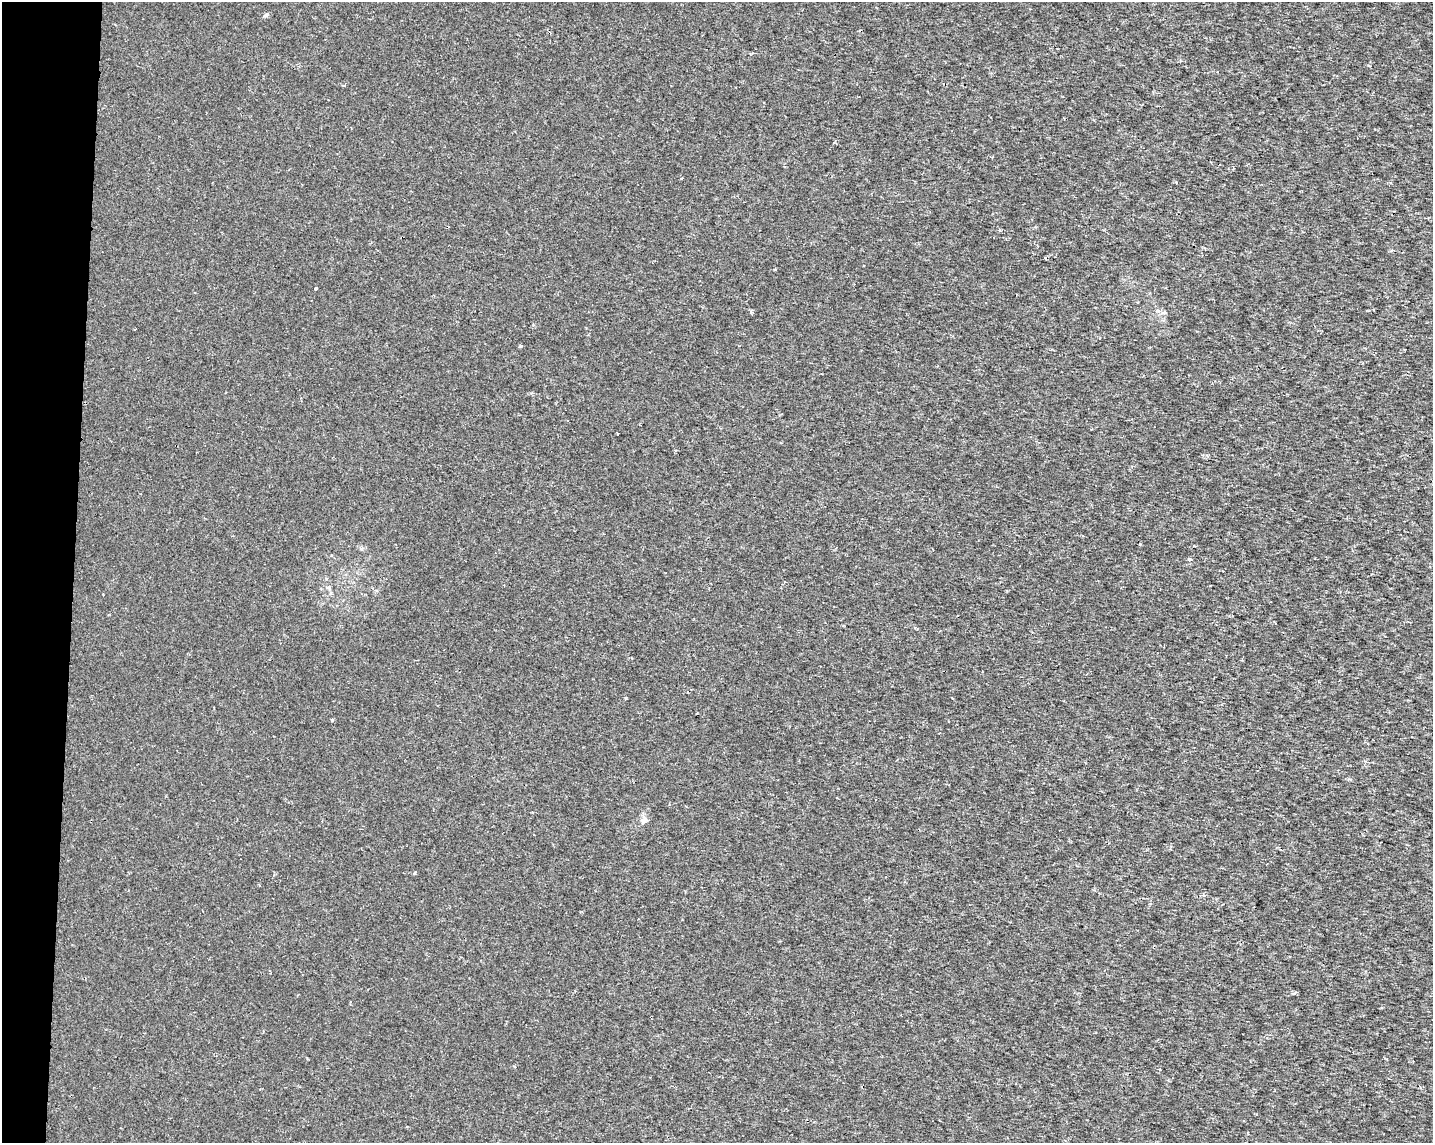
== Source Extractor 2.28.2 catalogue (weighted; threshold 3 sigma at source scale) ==
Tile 7 of 3 x 4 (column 1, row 3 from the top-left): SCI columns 227-1657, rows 1148-2288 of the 4801 x 4569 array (HDU 1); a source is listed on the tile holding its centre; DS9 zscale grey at full resolution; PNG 1435 x 1145 px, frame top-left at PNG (2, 2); no overlay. Shown black and unused: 5% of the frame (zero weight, under 2 of 3 exposures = <1% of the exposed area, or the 3 px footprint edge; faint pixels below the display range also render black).
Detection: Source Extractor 2.28.2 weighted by HDU 2 'WHT'; one run over the whole footprint, this tile lists its part. Background 1.43e-04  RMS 0.0016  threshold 0.00703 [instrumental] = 3 sigma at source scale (4.5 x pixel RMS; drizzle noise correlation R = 1.50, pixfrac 1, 0.0396/0.0396 arcsec/px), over >= 5 px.
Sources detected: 5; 1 cosmic-ray / hot-pixel residue — not listed; the other 4 listed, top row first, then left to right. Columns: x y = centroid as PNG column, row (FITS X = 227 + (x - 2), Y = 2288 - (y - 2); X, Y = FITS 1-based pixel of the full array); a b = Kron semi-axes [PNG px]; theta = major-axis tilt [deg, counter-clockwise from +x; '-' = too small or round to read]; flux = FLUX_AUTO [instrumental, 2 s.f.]
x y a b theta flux
316 289 3 3 - 0.86
521 346 4 3 - 0.17
1189 559 3 3 - 0.71
643 821 7 6 - 0.4